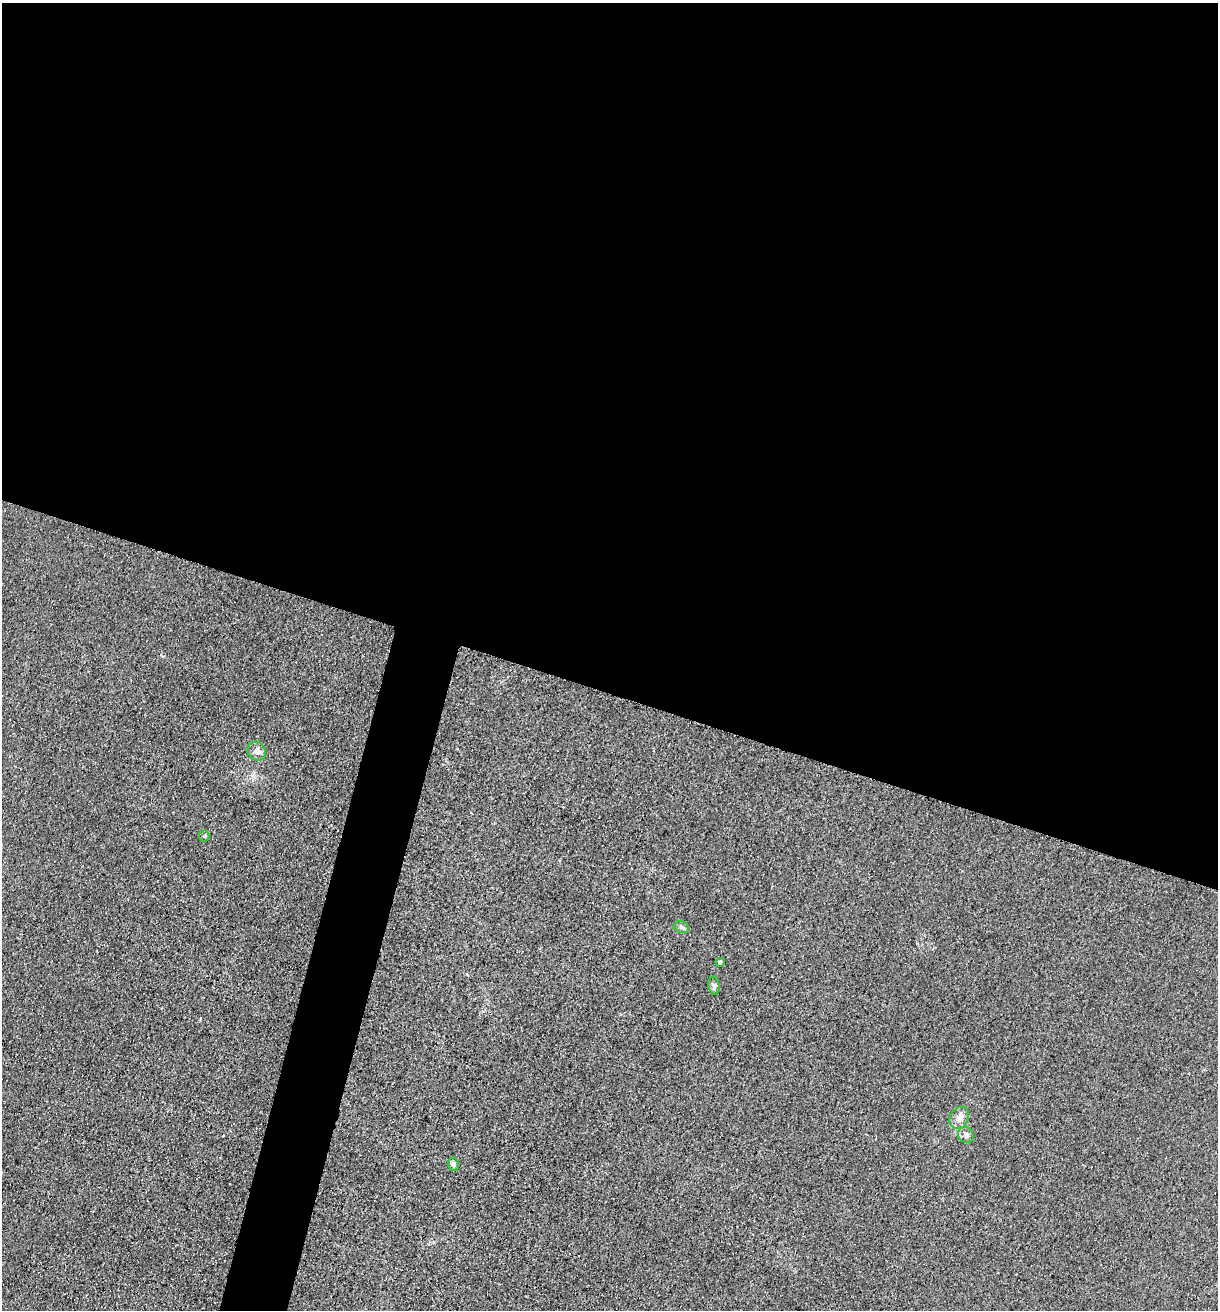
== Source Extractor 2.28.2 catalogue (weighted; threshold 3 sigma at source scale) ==
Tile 3 of 4 x 4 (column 3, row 1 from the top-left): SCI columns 2694-3909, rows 3930-5237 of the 5261 x 5243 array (HDU 1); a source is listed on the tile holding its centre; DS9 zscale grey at full resolution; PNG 1220 x 1312 px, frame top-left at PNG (2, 3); each listed source drawn as its Kron ellipse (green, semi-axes under 4 px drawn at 4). Shown black and unused: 56% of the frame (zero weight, under 3 of 4 exposures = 1% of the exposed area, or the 3 px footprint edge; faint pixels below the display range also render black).
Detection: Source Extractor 2.28.2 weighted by HDU 2 'WHT'; one run over the whole footprint, this tile lists its part. Background 0.0333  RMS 0.0063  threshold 0.0284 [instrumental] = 3 sigma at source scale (4.5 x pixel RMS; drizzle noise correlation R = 1.50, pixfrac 1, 0.05/0.05 arcsec/px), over >= 5 px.
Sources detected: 9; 1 cosmic-ray / hot-pixel residue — neither listed nor drawn; the other 8 listed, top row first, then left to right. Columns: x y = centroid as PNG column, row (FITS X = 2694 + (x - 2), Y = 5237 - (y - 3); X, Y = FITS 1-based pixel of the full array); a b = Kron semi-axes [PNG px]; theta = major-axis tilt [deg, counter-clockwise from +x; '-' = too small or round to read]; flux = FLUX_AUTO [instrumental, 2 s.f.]
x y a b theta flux
257 751 10 8 -48 4.2
204 836 5 5 - 0.92
682 927 7 5 -20 1.5
720 962 4 4 - 1.7
714 986 9 5 -80 1.7
959 1118 12 9 60 5.3
966 1135 8 7 - 3.1
454 1164 7 5 -76 2.1